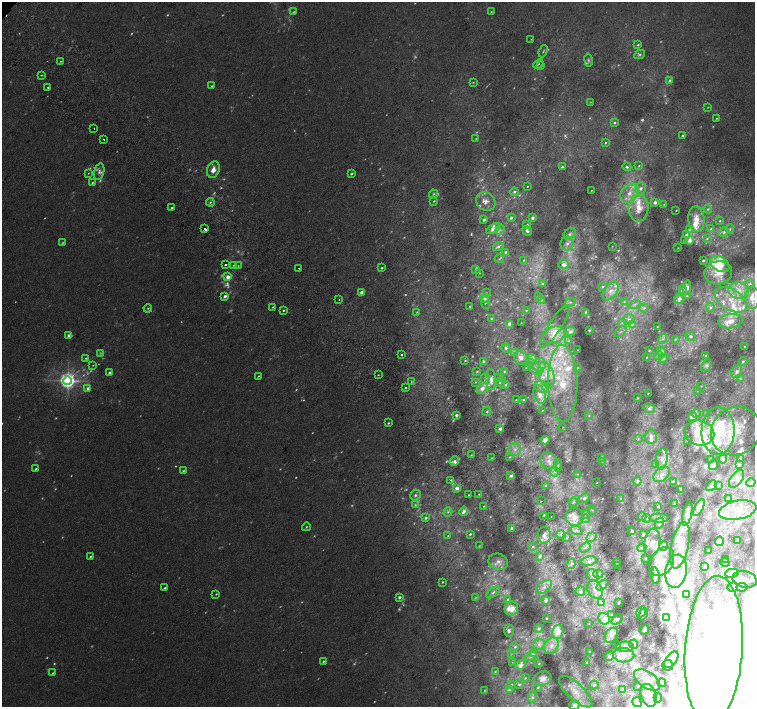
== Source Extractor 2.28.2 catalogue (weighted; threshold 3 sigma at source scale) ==
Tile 6 of 4 x 4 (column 2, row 2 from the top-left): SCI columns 1543-3048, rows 3071-4480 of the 6091 x 6076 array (HDU 1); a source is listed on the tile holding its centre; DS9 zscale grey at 2 x 2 block average (1 PNG px = mean of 2 x 2 image px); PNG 757 x 709 px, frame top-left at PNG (2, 2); each listed source drawn as its Kron ellipse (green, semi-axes under 4 px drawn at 4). Shown black and unused: <1% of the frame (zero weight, under 2 of 3 exposures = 2% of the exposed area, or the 3 px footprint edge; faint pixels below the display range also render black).
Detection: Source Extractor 2.28.2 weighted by HDU 2 'WHT'; one run over the whole footprint, this tile lists its part. Background 0.00858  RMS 0.007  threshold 0.0316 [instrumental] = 3 sigma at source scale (4.5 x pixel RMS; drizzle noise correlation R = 1.50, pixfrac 1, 0.0396/0.0396 arcsec/px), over >= 5 px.
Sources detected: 705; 185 too faint to see at this stretch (2 x 2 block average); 10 inside a brighter object's white glare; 2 cosmic-ray / hot-pixel residue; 1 long thin detection or spike segment (spike, bleed or trail) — neither listed nor drawn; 1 coinciding with a brighter row at this scale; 130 inside a brighter listed object's ellipse — not listed separately; the other 376 listed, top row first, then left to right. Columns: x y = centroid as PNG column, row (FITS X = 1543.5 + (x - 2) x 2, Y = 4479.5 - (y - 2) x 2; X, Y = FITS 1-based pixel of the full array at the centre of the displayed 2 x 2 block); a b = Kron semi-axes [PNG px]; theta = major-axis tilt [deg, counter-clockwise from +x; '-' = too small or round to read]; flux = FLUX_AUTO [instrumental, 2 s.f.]
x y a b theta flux
294 12 3 3 - 2.7
491 12 3 2 - 1.3
531 39 2 2 - 0.85
638 45 3 3 - 2.6
543 51 6 2 67 2.2
640 54 6 4 27 4.1
588 60 6 4 -80 3.8
61 61 2 2 - 2.4
538 64 5 2 - 1.9
541 66 3 2 - 1.7
41 75 2 2 - 6.4
670 81 3 3 - 6.7
473 82 3 2 - 1.4
211 86 2 2 - 2.5
48 88 2 2 - 3.3
590 102 3 2 - 1
708 107 2 2 - 0.95
716 118 3 3 - 1.5
614 123 3 3 - 2.4
94 129 2 2 - 0.92
683 136 3 2 - 5.3
476 138 3 3 - 1.6
103 139 2 2 - 9.3
605 143 3 2 - 1.8
639 166 3 3 - 1.7
562 167 2 2 - 4.2
627 167 4 3 - 3.5
213 170 9 6 72 14
99 171 8 5 76 6.7
88 173 3 2 - 1.1
351 173 2 2 - 3.6
92 183 4 3 - 1.9
527 186 2 2 - 1.2
641 188 6 5 - 7.5
591 190 2 2 - 0.84
514 192 4 3 - 2.8
629 193 10 8 50 19
433 194 4 3 - 3.3
434 201 3 3 - 2
486 201 10 9 - 13
210 202 4 3 - 2.7
655 202 3 2 - 8.9
664 204 3 3 - 1.5
171 208 2 2 - 5.4
638 208 14 10 87 31
708 209 4 3 - 2.9
676 210 2 2 - 1.3
511 218 3 3 - 3.9
532 218 3 3 - 6.3
696 219 12 8 -83 22
484 220 2 2 - 5
720 221 3 2 - 1.7
527 225 3 3 - 3.4
205 229 2 2 - 30
493 229 8 4 33 12
711 229 3 3 - 3.2
730 229 4 3 - 2.3
500 230 5 3 - 3.1
689 230 4 3 - 2.2
527 231 5 4 - 4.4
724 232 5 4 - 4.6
570 234 6 5 - 6.7
687 235 3 3 - 7
707 238 4 3 - 2
684 240 2 2 - 1.4
690 240 4 3 - 12
62 243 3 2 - 1.4
567 244 7 6 - 8.5
498 246 5 3 - 5.7
612 246 2 2 - 0.77
678 248 2 2 - 0.83
505 252 3 3 - 3.3
499 259 4 3 - 2.2
524 260 3 2 - 1.8
703 260 3 2 - 2.2
720 264 10 7 -33 50
225 265 2 2 - 3.9
233 265 3 2 - 1.4
564 265 5 4 - 11
238 266 2 2 - 2.7
299 268 2 2 - 2.1
382 268 2 2 - 2.6
476 270 3 2 - 3.9
479 273 3 2 - 1
718 273 14 11 10 28
228 277 3 2 - 17
542 283 3 3 - 1.6
750 284 5 4 - 3.7
603 287 3 3 - 2.8
687 287 7 4 84 7.3
682 290 4 3 - 4.9
611 291 10 6 55 13
739 291 10 8 -10 22
362 292 4 3 - 8.5
486 292 3 2 - 1.1
225 296 3 2 - 6
687 296 3 2 - 1.7
539 297 4 3 - 1.9
485 298 4 3 - 9
752 298 11 7 -88 23
679 299 5 4 - 8
339 300 2 2 - 2.6
542 300 4 3 - 2
731 300 18 10 -30 41
570 302 5 3 - 3.2
624 302 4 3 - 2.5
485 303 6 4 -81 3.4
635 304 6 3 18 3.6
470 306 2 2 - 1.8
273 307 2 2 - 1.5
710 307 5 4 - 4.9
148 308 4 3 - 2.3
644 308 4 3 - 2.9
283 310 3 2 - 1.8
526 310 3 3 - 1.7
417 312 4 3 - 1.6
586 312 3 3 - 3.6
491 318 2 2 - 2.5
629 319 6 5 - 6.5
730 321 12 7 7 22
521 323 2 2 - 0.62
623 323 4 4 - 3.3
510 324 3 3 - 11
632 325 3 3 - 33
555 326 24 6 57 13
657 326 2 2 - 0.89
589 330 2 2 - 2.6
570 331 5 4 - 6.8
621 332 7 3 37 3.3
554 335 11 8 24 29
69 336 4 2 - 7.3
690 336 5 4 - 3.4
663 339 5 4 - 4.2
675 339 4 3 - 1.9
568 341 4 3 - 2.8
744 346 2 2 - 1.4
506 348 4 4 - 3.4
578 350 2 2 - 0.59
649 350 2 2 - 1.6
661 352 5 4 - 16
100 353 3 3 - 1.8
515 353 3 3 - 16
401 355 2 2 - 8
659 356 4 3 - 3.4
706 356 2 2 - 1.3
647 357 4 3 - 1.7
86 358 3 2 - 1.9
521 358 7 6 - 12
664 358 5 3 - 3.2
532 359 5 4 - 4.7
465 360 3 3 - 1.7
483 361 4 3 - 2.9
743 361 4 3 - 2.3
93 365 3 2 - 1.3
540 365 7 6 - 9.3
706 365 7 4 57 4.4
526 367 3 2 - 2
534 367 10 5 -46 11
578 368 3 2 - 0.95
504 371 3 3 - 2.3
737 371 6 5 - 6.2
477 372 3 2 - 1.5
109 373 2 2 - 6.6
378 375 2 2 - 2.8
547 375 13 7 -72 22
258 376 3 2 - 1.5
499 377 4 3 - 2.3
485 378 5 4 - 6.2
491 379 10 5 -87 13
740 379 3 3 - 1.9
67 381 4 4 - 910
411 382 2 2 - 2.1
476 382 3 3 - 1.6
500 382 5 4 - 5.6
563 383 38 14 -89 96
505 385 4 3 - 2.5
701 386 3 2 - 1.1
541 387 7 5 -24 8.5
405 388 2 2 - 1.8
482 388 6 4 40 9.8
88 389 3 2 - 12
697 391 2 2 - 0.6
648 393 3 2 - 0.92
540 394 9 5 -72 15
638 398 4 3 - 1.9
516 400 3 2 - 1.1
523 400 3 2 - 1.8
649 408 6 4 -11 7.9
542 410 3 2 - 0.95
487 412 4 3 - 2.7
696 413 4 3 - 3.1
706 414 3 3 - 1.7
456 415 2 2 - 8.5
589 415 3 3 - 1.6
692 416 5 3 - 10
388 423 3 2 - 1.9
563 427 3 2 - 0.68
500 429 3 3 - 6.1
718 431 23 16 88 87
736 431 26 23 36 58
699 433 15 12 -15 34
651 437 7 6 - 11
638 439 4 3 - 2.1
545 440 4 3 - 16
687 440 2 2 - 0.77
515 449 6 6 - 9
471 455 2 2 - 1.1
510 457 3 3 - 1.7
602 457 3 3 - 3.8
492 458 2 2 - 1.5
741 458 4 3 - 1.3
662 459 10 6 82 12
711 459 3 2 - 2.1
723 459 4 4 - 3.1
454 461 5 4 - 5.5
549 461 9 7 -32 12
603 461 4 3 - 2.1
739 464 3 3 - 1.6
558 465 6 3 88 2.4
655 465 4 3 - 2.2
713 465 5 4 - 5.6
36 469 2 2 - 3.7
183 471 3 3 - 1.9
555 471 5 4 - 4.8
578 474 3 2 - 1.3
661 474 9 6 43 12
511 476 4 3 - 6.3
736 479 10 5 54 10
451 480 4 3 - 2.3
637 481 4 3 - 3.6
673 481 4 3 - 2.3
597 482 2 2 - 0.81
751 483 5 4 - 4
719 485 3 2 - 1.3
545 486 3 3 - 1.9
711 486 6 4 41 4.1
457 488 3 2 - 11
681 489 3 3 - 1.4
479 494 2 2 - 1.4
415 495 5 5 - 4.5
469 495 2 2 - 2.5
584 498 6 4 25 5.4
621 499 3 3 - 1.4
728 499 3 3 - 1.9
541 501 2 2 - 2.9
573 502 5 3 - 2.9
674 504 3 2 - 0.95
415 505 4 3 - 2.2
484 506 2 2 - 2.8
658 506 3 3 - 1.7
699 507 9 2 64 5.7
592 510 4 2 - 1.2
738 510 19 9 11 38
464 511 5 3 - 7.8
448 512 4 3 - 2.6
586 514 5 3 - 3.2
687 514 12 4 79 6.5
544 515 2 2 - 1.5
551 517 2 2 - 0.54
575 517 9 8 - 22
642 517 4 4 - 3.3
426 518 4 3 - 3.7
646 518 5 3 - 4.1
659 518 9 4 -1 5.8
586 519 4 3 - 3.3
659 523 6 4 62 6.7
306 527 4 2 - 2.2
512 529 3 2 - 4.4
576 530 6 4 -29 5.7
632 531 3 3 - 2.9
470 534 2 2 - 2.6
561 534 5 3 - 4.5
643 534 4 3 - 2.8
544 535 8 6 88 13
448 536 2 2 - 1.1
591 537 5 3 - 4
566 538 3 3 - 1.9
719 541 5 4 - 3.5
738 541 3 2 - 0.9
652 543 14 8 80 17
680 545 23 8 78 33
479 546 3 2 - 0.98
533 546 4 3 - 2.5
664 546 5 3 - 4
585 547 6 4 34 5.4
642 548 5 4 - 3.8
708 550 2 2 - 0.7
90 556 3 2 - 1.8
540 556 3 3 - 6.1
645 558 2 2 - 0.87
726 559 2 2 - 0.88
589 561 7 5 11 9.1
498 562 10 8 -15 13
617 562 2 2 - 4.5
662 562 15 11 59 28
725 562 4 3 - 2.2
571 564 5 3 - 4.6
618 565 2 2 - 0.9
705 566 3 2 - 1.3
676 571 17 10 80 45
732 573 7 3 13 19
598 574 5 2 - 2.7
593 576 7 5 -66 8.7
655 576 8 4 -82 4.1
745 579 12 8 -12 22
443 582 2 2 - 1.9
602 585 7 3 40 5.3
544 587 9 5 37 9.3
732 587 5 4 - 4.7
742 587 5 3 - 2.8
165 588 2 2 - 2.2
595 589 10 7 -60 15
580 591 5 4 - 4.6
493 592 8 4 39 5.4
216 594 3 2 - 1.5
686 594 2 2 - 2.1
399 597 3 3 - 5.5
475 598 3 3 - 1.4
508 599 4 3 - 2
545 600 4 3 - 5.9
619 602 2 2 - 3.5
601 603 2 2 - 23
511 609 7 6 - 23
641 612 6 4 55 6.2
612 614 3 2 - 1.7
643 614 6 3 65 6.2
546 618 2 2 - 2
667 618 4 2 - 3.2
604 619 6 5 - 14
617 619 6 3 33 4.9
589 623 3 2 - 0.96
538 628 4 4 - 3.9
644 630 5 3 - 2.2
509 631 6 5 - 5.4
558 632 7 5 72 22
611 635 8 5 54 9.3
539 644 6 5 - 7.3
633 644 5 4 - 4.7
617 645 3 2 - 1.3
551 646 9 6 52 13
515 647 4 3 - 3.4
625 647 8 5 1 11
714 650 74 28 86 370
589 652 2 2 - 0.93
511 654 3 2 - 0.87
533 654 4 3 - 6.9
624 655 10 7 -2 16
609 656 5 4 - 3.7
531 657 6 4 28 4.2
671 660 9 5 53 9.4
323 661 2 2 - 2.7
512 662 2 2 - 0.66
587 662 3 2 - 1.2
539 664 3 2 - 1.8
521 665 5 4 - 8.5
668 665 5 5 - 12
495 671 3 2 - 1.3
53 673 3 3 - 2.2
525 678 2 2 - 1.3
543 678 9 7 21 12
647 680 15 8 -34 13
662 683 4 2 - 2.8
511 684 3 2 - 1.6
519 684 4 3 - 2.3
594 685 4 3 - 2.8
638 686 2 2 - 1.2
538 688 4 3 - 2.1
510 689 3 3 - 12
485 690 2 2 - 1.1
623 690 3 2 - 1.5
575 692 21 8 -43 25
649 695 12 7 -70 18
532 697 5 4 - 4.1
658 698 5 3 - 2.4
637 702 5 3 - 4
574 705 5 4 - 6.6
Overlapping masked pixels (flux is a lower limit): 3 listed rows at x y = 205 229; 641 612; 714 650
Isophote crosses this tile's border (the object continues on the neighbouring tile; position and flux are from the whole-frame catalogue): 2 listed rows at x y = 714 650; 574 705
Diffuse or blended objects may show on this block-average render without a row.